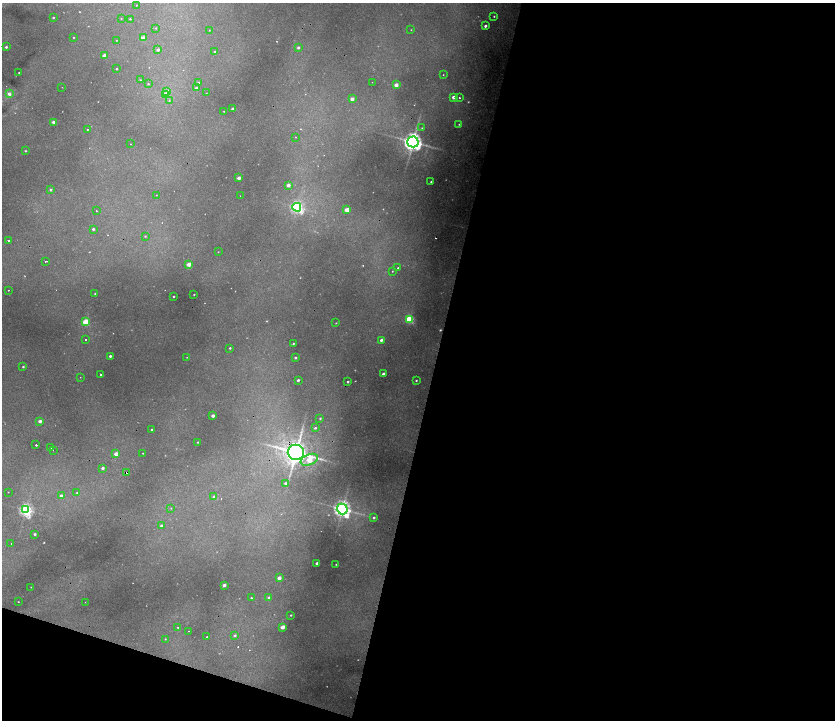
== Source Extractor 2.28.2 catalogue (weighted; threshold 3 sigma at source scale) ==
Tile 16 of 4 x 4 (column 4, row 4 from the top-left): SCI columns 5265-6929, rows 1-1435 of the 7074 x 5741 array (HDU 1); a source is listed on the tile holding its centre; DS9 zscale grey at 2 x 2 block average (1 PNG px = mean of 2 x 2 image px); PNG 837 x 722 px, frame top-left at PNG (2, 3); each listed source drawn as its Kron ellipse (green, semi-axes under 4 px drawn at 4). Shown black and unused: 51% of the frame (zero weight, under 2 of 4 exposures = <1% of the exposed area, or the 3 px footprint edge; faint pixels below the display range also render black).
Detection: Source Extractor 2.28.2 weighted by HDU 2 'WHT'; one run over the whole footprint, this tile lists its part. Background 0.273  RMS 0.013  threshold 0.0592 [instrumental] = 3 sigma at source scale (4.5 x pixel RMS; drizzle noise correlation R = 1.50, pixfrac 1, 0.05/0.05 arcsec/px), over >= 5 px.
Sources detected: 144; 11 too faint to see at this stretch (2 x 2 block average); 6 cosmic-ray / hot-pixel residue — neither listed nor drawn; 1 inside a brighter listed object's ellipse — not listed separately; the other 126 listed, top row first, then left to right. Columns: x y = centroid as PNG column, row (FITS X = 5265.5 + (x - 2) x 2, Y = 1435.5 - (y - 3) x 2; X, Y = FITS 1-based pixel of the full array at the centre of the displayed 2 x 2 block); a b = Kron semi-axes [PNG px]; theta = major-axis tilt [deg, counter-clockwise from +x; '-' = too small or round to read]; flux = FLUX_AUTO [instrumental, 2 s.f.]
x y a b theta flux
136 5 2 2 - 1.3
494 16 2 2 - 2.9
53 17 2 2 - 3.2
121 18 2 2 - 1.8
130 19 2 2 - 15
485 26 2 2 - 11
156 28 2 2 - 2.1
209 30 2 2 - 1.3
411 30 2 2 - 1.9
73 37 2 2 - 2.1
143 38 3 2 - 43
116 40 2 2 - 1.4
6 47 2 2 - 5.9
298 47 3 3 - 8.1
158 50 2 2 - 9.7
215 52 2 2 - 2.6
104 56 2 2 - 39
116 69 2 2 - 3.9
19 73 2 2 - 2.8
443 75 2 2 - 1.7
140 80 2 2 - 2.1
372 82 2 2 - 1.1
198 83 3 3 - 5.2
148 84 3 3 - 3.3
396 85 3 2 - 35
62 87 2 2 - 0.97
196 88 2 2 - 11
167 91 3 3 - 14
206 93 2 2 - 1.2
9 94 3 3 - 16
166 94 3 3 - 76
453 97 3 2 - 16
459 98 2 2 - 2.3
352 99 2 2 - 26
169 101 3 3 - 3.9
232 109 2 2 - 8.5
224 111 2 2 - 2.1
53 122 2 2 - 9.8
459 124 3 2 - 3.1
422 128 2 2 - 2.4
87 129 2 2 - 4.8
295 137 2 2 - 3
413 142 5 5 - 1900
131 144 2 2 - 2.8
26 151 2 2 - 3.3
239 178 2 2 - 25
431 182 2 2 - 3.4
288 185 3 3 - 21
51 190 3 2 - 6.6
156 195 2 2 - 1.2
240 196 2 2 - 1.4
297 207 4 4 - 660
347 210 3 2 - 54
96 211 2 2 - 2.7
93 229 2 2 - 6.3
145 236 2 2 - 2.9
9 241 2 2 - 12
218 252 2 2 - 1.4
45 261 2 2 - 41
189 264 3 2 - 41
398 268 3 2 - 3.6
392 271 2 2 - 2.3
8 290 2 2 - 3.6
95 294 2 2 - 2.2
194 295 2 2 - 2.5
174 297 2 2 - 3.5
409 319 3 3 - 250
85 322 3 3 - 110
336 323 2 2 - 1.8
86 340 2 2 - 3.2
381 340 2 2 - 10
293 343 3 3 - 3.1
230 348 2 2 - 4.4
110 356 2 2 - 8.6
187 357 2 2 - 1.5
295 358 2 2 - 6.7
23 367 2 2 - 4.2
383 374 2 2 - 14
101 375 2 2 - 9.1
80 377 2 2 - 1.7
298 380 2 2 - 7.6
416 380 2 2 - 3.1
348 382 2 2 - 5
213 416 2 2 - 15
320 418 3 2 - 3.6
40 421 2 2 - 15
315 428 3 2 - 4.7
152 430 2 2 - 7.2
198 442 2 2 - 2.6
36 445 2 2 - 21
51 447 2 2 - 6.8
53 450 2 2 - 1.4
296 452 8 7 - 3000
143 453 2 2 - 2
116 454 2 2 - 31
309 460 9 5 22 93
103 468 3 2 - 10
127 473 3 2 - 87
285 483 3 3 - 7
8 492 2 2 - 1.4
77 493 3 2 - 2.8
61 496 3 2 - 17
214 497 3 2 - 14
171 508 3 2 - 2.1
342 509 5 5 - 1200
26 510 4 4 - 780
374 518 3 2 - 5.6
161 525 3 3 - 5.4
35 534 2 2 - 6.6
11 544 2 2 - 1
317 563 2 2 - 8.7
336 564 2 2 - 2
279 578 3 2 - 25
224 585 2 2 - 18
31 587 2 2 - 1.2
251 598 2 2 - 3.5
269 598 3 2 - 9.7
18 602 2 2 - 1.6
85 602 2 2 - 0.85
291 615 2 2 - 3
178 627 2 2 - 2.2
283 627 3 2 - 38
189 631 2 2 - 1.8
235 635 3 3 - 6.4
207 637 2 2 - 4.5
165 639 3 2 - 2.7
Overlapping masked pixels (flux is a lower limit): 2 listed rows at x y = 296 452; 127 473